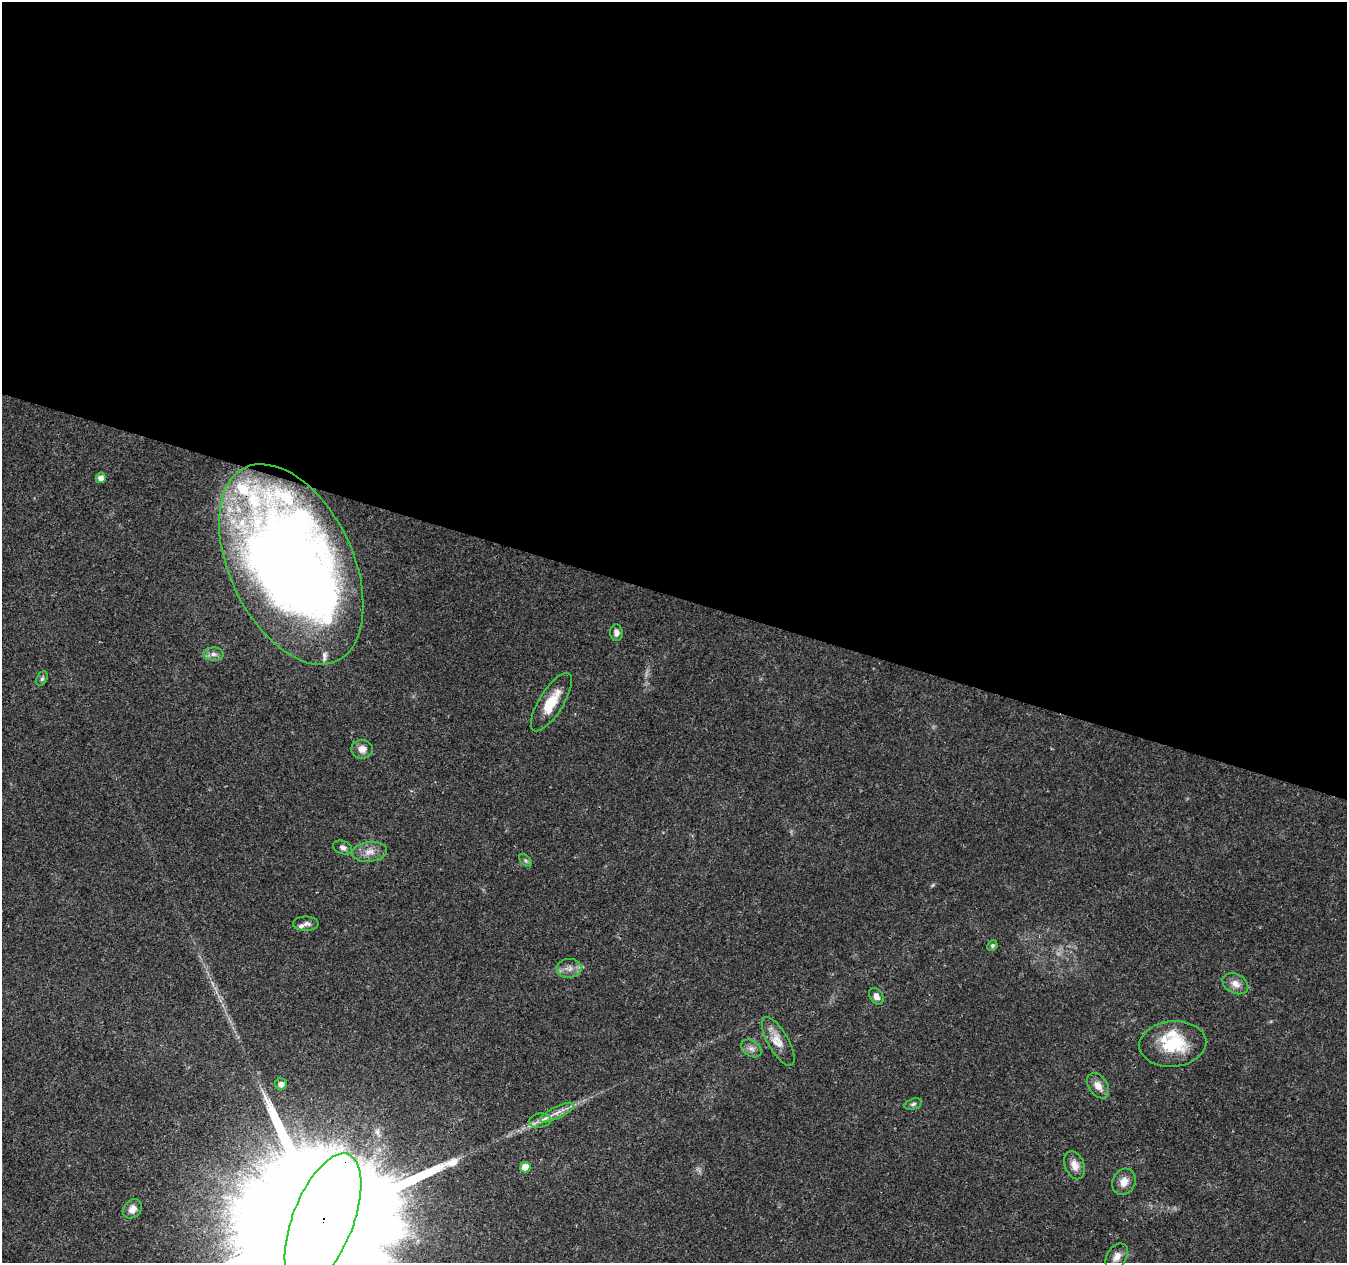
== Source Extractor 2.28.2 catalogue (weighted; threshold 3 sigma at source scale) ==
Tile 3 of 4 x 4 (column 3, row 1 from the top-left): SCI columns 2699-4043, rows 4065-5325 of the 5392 x 5545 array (HDU 1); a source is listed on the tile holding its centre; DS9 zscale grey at full resolution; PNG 1349 x 1265 px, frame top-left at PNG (2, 2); each listed source drawn as its Kron ellipse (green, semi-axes under 4 px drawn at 4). Shown black and unused: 47% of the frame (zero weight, under 3 of 4 exposures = <1% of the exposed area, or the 3 px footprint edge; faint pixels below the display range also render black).
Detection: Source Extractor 2.28.2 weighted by HDU 2 'WHT'; one run over the whole footprint, this tile lists its part. Background 0.0266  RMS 0.0019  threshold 0.00874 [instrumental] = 3 sigma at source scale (4.5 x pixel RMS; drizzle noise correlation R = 1.50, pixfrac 1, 0.0396/0.0396 arcsec/px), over >= 5 px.
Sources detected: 35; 1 inside a brighter object's white glare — neither listed nor drawn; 5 inside a brighter listed object's ellipse — not listed separately; the other 29 listed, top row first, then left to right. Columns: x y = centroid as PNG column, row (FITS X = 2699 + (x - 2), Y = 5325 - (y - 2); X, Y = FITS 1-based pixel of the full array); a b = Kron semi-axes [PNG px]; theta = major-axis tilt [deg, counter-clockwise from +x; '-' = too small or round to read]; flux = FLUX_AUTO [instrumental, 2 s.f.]
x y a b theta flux
101 478 5 5 - 1.3
291 564 107 61 -65 260
616 633 8 6 -87 0.88
214 654 10 6 0 0.86
42 679 7 5 63 0.37
551 702 33 12 58 5.1
362 749 11 9 -2 1.4
343 848 10 6 -19 0.64
369 852 17 10 6 1.9
525 860 8 5 -45 0.34
306 924 13 7 1 0.79
992 946 5 5 - 0.41
569 968 12 9 5 1.4
1235 984 14 9 -27 1.6
876 996 9 6 -53 1
778 1042 28 10 -60 2.6
1173 1044 33 23 5 9.3
751 1048 11 8 -32 0.93
281 1084 6 6 - 1
1098 1086 14 9 -55 1.7
913 1104 9 5 16 0.45
557 1113 19 6 26 1.6
540 1121 11 7 9 1
1075 1165 15 9 -68 1.7
525 1167 5 5 - 2.4
1124 1182 14 11 62 1.9
132 1209 10 8 47 1.4
323 1220 71 30 69 20000
1117 1257 14 9 56 1.5
Overlapping masked pixels (flux is a lower limit): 2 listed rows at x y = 291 564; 323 1220
Isophote crosses this tile's border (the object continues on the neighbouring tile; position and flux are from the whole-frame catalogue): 1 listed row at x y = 323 1220